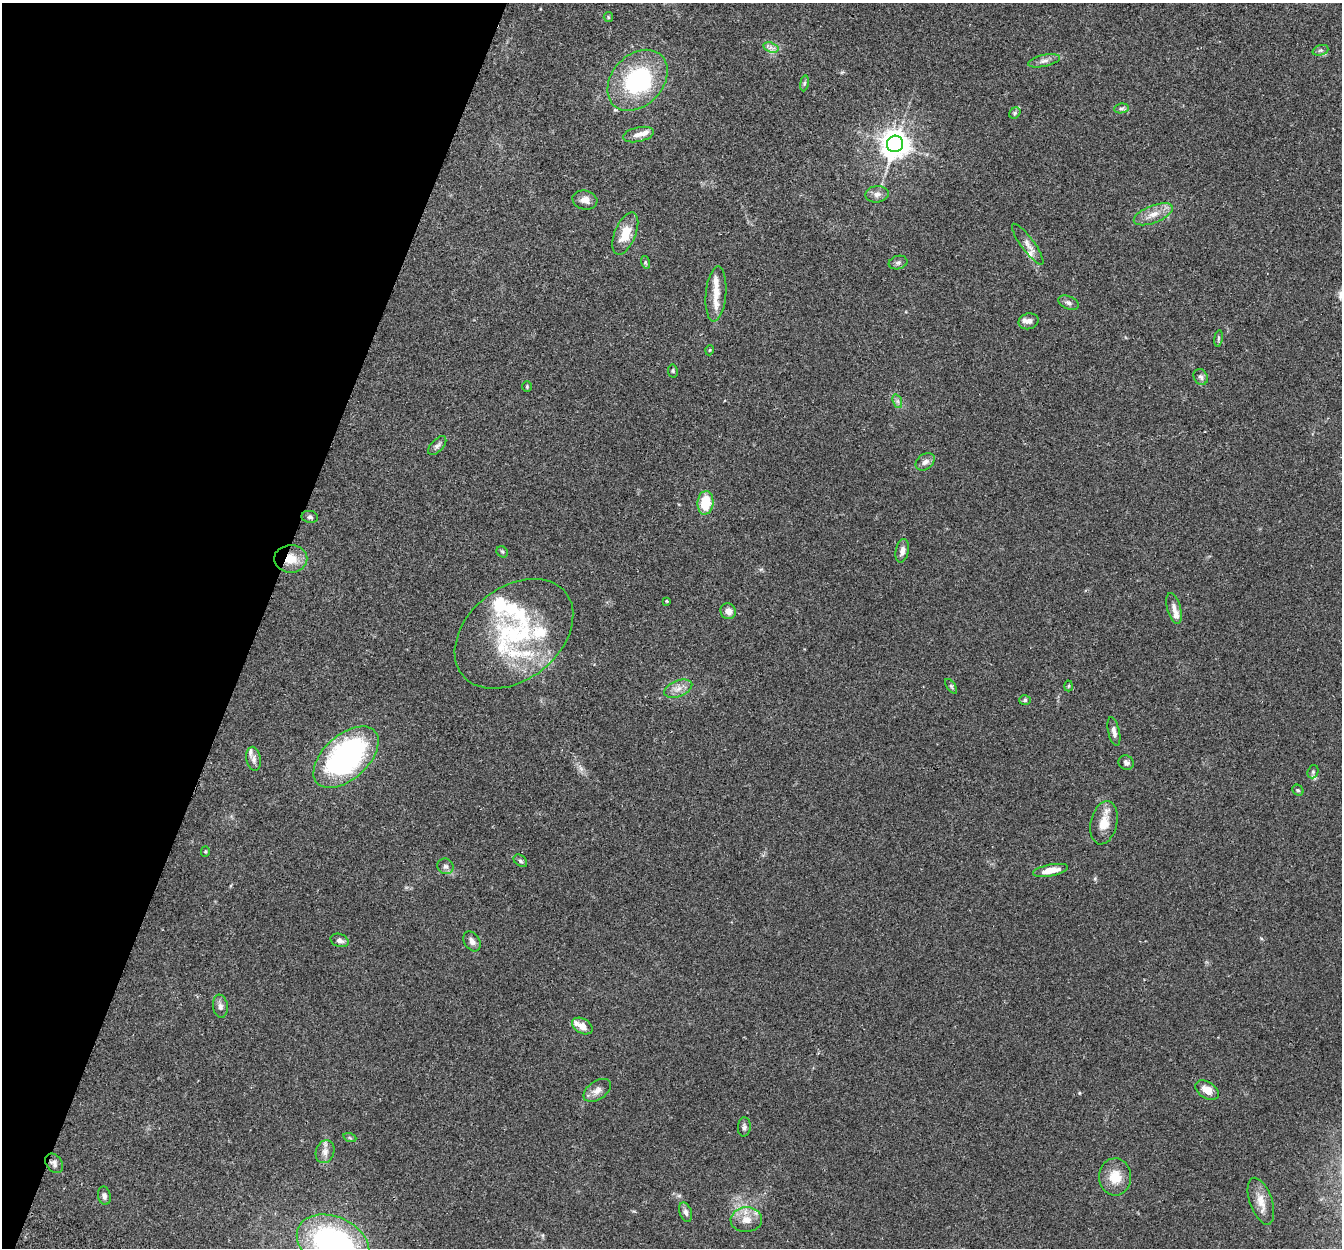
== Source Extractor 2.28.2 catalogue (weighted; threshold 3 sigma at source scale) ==
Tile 9 of 4 x 4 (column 1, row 3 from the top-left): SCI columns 24-1363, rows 1436-2681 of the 5411 x 5490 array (HDU 1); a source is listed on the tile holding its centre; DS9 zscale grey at full resolution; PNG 1344 x 1250 px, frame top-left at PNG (2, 3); each listed source drawn as its Kron ellipse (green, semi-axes under 4 px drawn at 4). Shown black and unused: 19% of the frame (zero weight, under 2 of 3 exposures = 3% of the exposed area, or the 3 px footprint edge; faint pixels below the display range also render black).
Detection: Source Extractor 2.28.2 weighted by HDU 2 'WHT'; one run over the whole footprint, this tile lists its part. Background 0.0645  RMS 0.0082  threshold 0.0369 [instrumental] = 3 sigma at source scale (4.5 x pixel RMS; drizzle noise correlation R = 1.50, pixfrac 1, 0.05/0.05 arcsec/px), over >= 5 px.
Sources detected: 82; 1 inside a brighter object's white glare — neither listed nor drawn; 13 inside a brighter listed object's ellipse — not listed separately; the other 68 listed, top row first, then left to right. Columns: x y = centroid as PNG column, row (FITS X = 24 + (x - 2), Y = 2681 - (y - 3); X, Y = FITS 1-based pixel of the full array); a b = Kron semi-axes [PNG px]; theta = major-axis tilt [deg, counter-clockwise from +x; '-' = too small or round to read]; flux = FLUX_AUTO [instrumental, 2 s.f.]
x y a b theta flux
608 17 5 4 - 0.89
771 48 8 5 -18 2.6
1320 50 8 5 19 1.8
1044 61 16 6 13 3.9
638 80 34 25 46 82
804 83 8 4 81 1.3
1121 108 7 5 7 1.7
1015 113 6 5 - 1.2
638 134 15 7 12 5.4
895 144 8 8 - 1100
877 194 12 8 6 4
585 200 13 9 -14 5.5
1153 214 21 8 21 8.7
625 233 22 10 68 17
1028 244 25 6 -54 5.3
645 262 6 4 -72 1.1
898 263 9 6 16 2.2
716 294 27 10 85 11
1068 303 11 6 -24 2.6
1029 321 10 8 13 3.6
1218 338 8 4 81 1.5
710 350 5 3 - 0.61
673 371 6 5 - 1.2
1201 377 8 6 -57 2.3
527 387 5 4 - 0.93
897 401 7 4 -71 1.9
437 446 11 6 47 2.6
925 462 10 7 35 3.8
705 503 12 8 85 21
310 517 8 6 -9 1.9
902 551 12 6 78 4.2
502 552 6 5 - 1.2
291 559 16 13 1 15
667 601 3 2 - 0.95
1174 608 15 7 -74 4.8
728 611 8 7 - 5.1
514 634 66 46 38 110
951 686 8 4 -55 1.2
1068 686 5 3 - 0.8
678 689 15 8 22 6
1025 700 6 5 - 1.3
1114 732 15 6 -77 3.7
346 757 39 22 42 170
254 759 12 7 -80 3.4
1126 763 8 7 - 2.3
1313 772 7 5 70 1.5
1298 790 6 5 - 1.2
1104 823 22 13 76 12
205 851 5 4 - 0.93
520 861 7 5 -40 1.8
446 866 8 7 - 2.7
1050 870 18 5 11 11
340 940 9 6 -18 3.4
472 941 11 7 -58 4.2
220 1006 11 7 -82 3.3
582 1026 11 7 -30 7.2
597 1090 15 9 35 5.2
1207 1090 13 8 -33 8.8
744 1127 9 6 86 2.3
350 1138 6 4 -19 1.1
325 1152 12 9 70 5.1
54 1163 10 7 -54 3.3
1115 1177 19 16 -84 15
104 1196 9 6 -78 2.6
1261 1201 24 11 -71 10
686 1212 10 6 -71 3
746 1220 16 12 4 9.8
333 1243 38 26 -25 180
Overlapping masked pixels (flux is a lower limit): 1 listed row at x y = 291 559
Isophote crosses this tile's border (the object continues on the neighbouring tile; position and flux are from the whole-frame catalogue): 1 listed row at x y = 333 1243